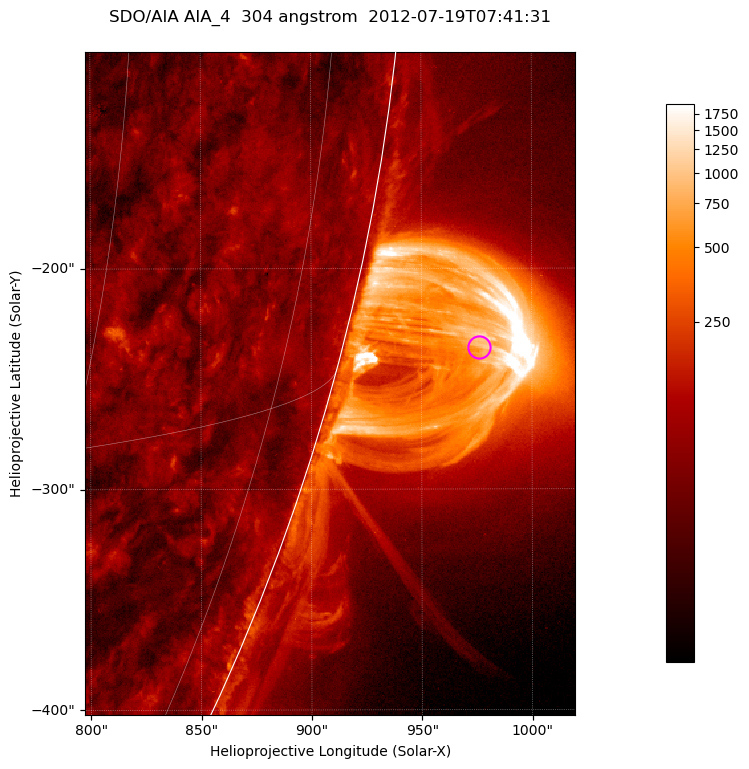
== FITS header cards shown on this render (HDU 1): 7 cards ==
TELESCOP= 'SDO/AIA '           / For AIA: SDO/AIA
INSTRUME= 'AIA_4   '           / For AIA: AIA_ATA1, AIA_ATA2, AIA_ATA3 or AIA_AT
WAVELNTH=                  304 / [angstrom] Wavelength
WAVEUNIT= 'angstrom'           / Wavelength unit: angstrom
DATE-OBS= '2012-07-19T07:41:31.125' / [ISO] Date when observation started; ISO 8
CTYPE1  = 'HPLN-TAN'           / CTYPE1; Typically HPLN
CTYPE2  = 'HPLT-TAN'           / CTYPE2; Typically HPLT

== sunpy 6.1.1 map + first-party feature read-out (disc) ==
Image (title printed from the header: SDO/AIA AIA_4  304 angstrom  2012-07-19T07:41:31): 370 x 500 px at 0.6 arcsec/px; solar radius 944 arcsec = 1573 px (partial field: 1.2% of the solar disc is inside the frame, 49% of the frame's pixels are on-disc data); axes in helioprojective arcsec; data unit not stated in the header (colour bar unlabelled)
Orientation: roll -0.132 deg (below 1 deg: not rotated)
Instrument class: DISC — disc imager (sunpy class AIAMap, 304 A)
Bright regions (active regions / flare kernels): reference = the on-disc median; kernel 3 px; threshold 5 sigma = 124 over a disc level ~61.4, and >= 1.15x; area >= 185 px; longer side >= 4 px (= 2.4 arcsec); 0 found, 0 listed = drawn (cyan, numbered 1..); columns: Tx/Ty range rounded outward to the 2 arcsec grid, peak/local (2 s.f.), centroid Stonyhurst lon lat
Off-limb structures (1.02-1.3 R_sun): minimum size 92 px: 4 found; the strongest spans PA ~250..260 deg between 1.02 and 1.14 R_sun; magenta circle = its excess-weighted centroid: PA ~255 deg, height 1.06 R_sun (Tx ~976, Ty ~-236 arcsec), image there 15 x the reference